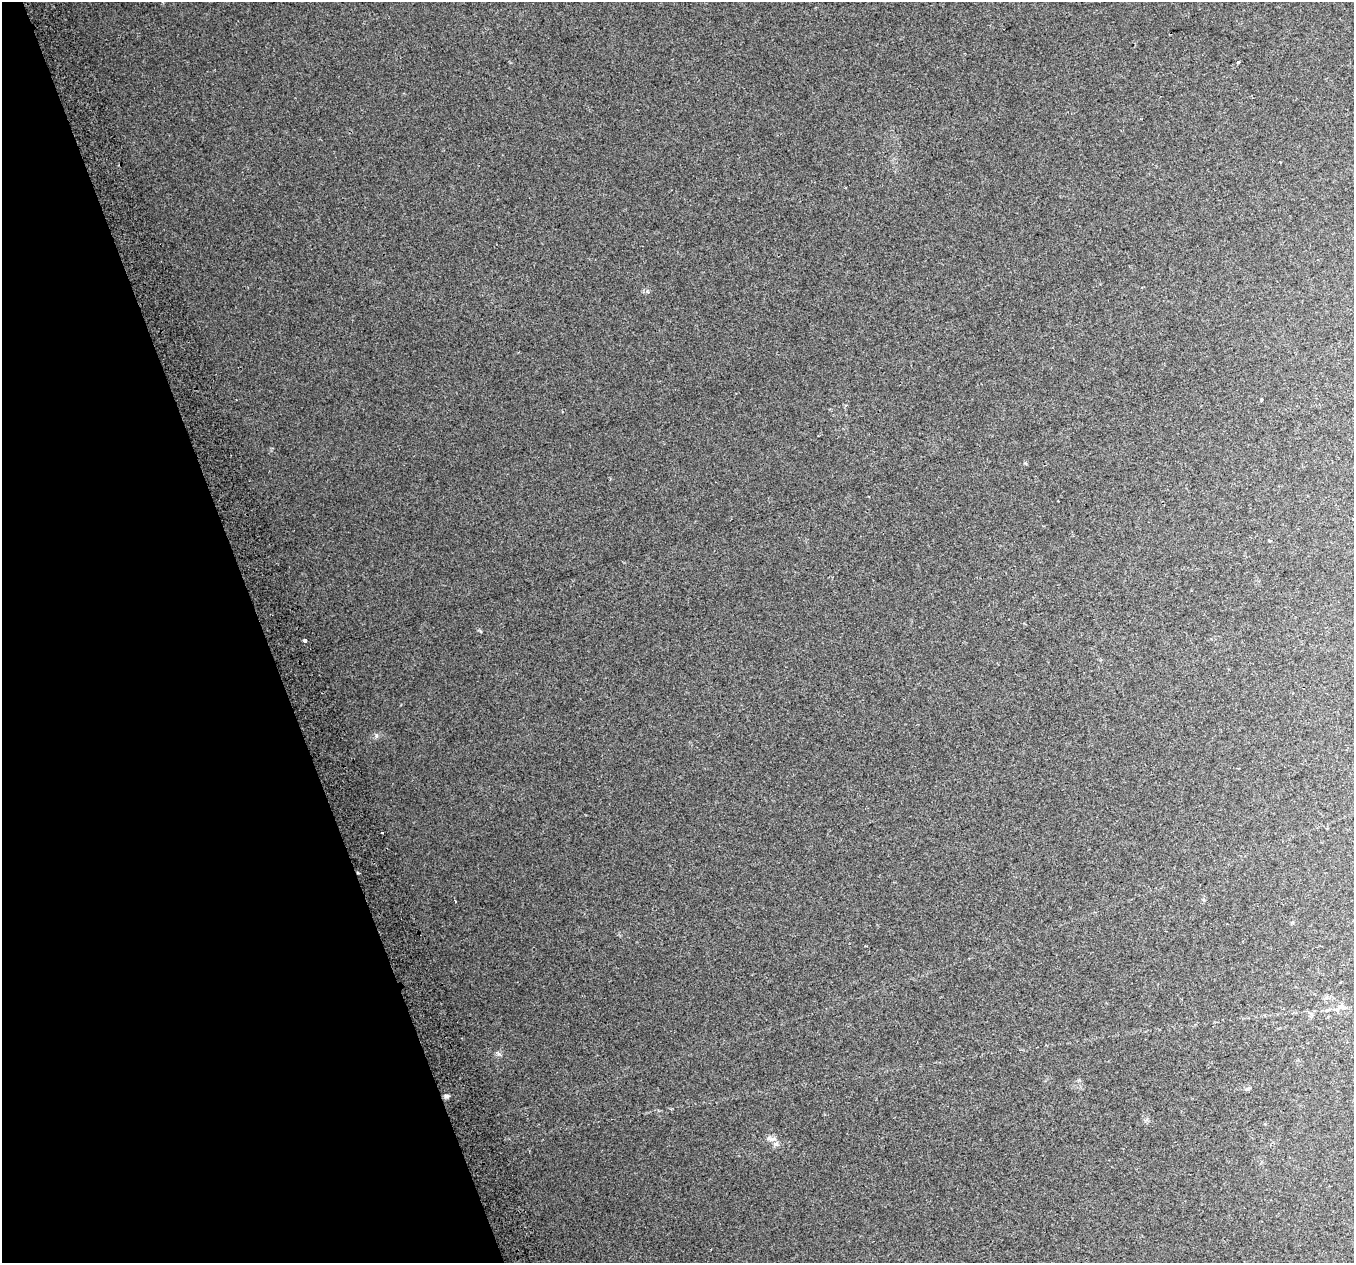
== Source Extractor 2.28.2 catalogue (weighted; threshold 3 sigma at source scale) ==
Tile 5 of 4 x 4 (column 1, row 2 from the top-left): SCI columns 43-1394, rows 2658-3918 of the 5491 x 5261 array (HDU 1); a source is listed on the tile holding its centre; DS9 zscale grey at full resolution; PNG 1356 x 1265 px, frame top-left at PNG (2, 2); no overlay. Shown black and unused: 19% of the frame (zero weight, under 2 of 3 exposures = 3% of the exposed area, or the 3 px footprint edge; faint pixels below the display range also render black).
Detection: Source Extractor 2.28.2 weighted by HDU 2 'WHT'; one run over the whole footprint, this tile lists its part. Background 0.0669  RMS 0.013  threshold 0.0591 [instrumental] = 3 sigma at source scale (4.5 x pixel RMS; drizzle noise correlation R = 1.50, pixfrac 1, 0.0396/0.0396 arcsec/px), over >= 5 px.
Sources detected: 12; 1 inside a brighter listed object's ellipse — not listed separately; the other 11 listed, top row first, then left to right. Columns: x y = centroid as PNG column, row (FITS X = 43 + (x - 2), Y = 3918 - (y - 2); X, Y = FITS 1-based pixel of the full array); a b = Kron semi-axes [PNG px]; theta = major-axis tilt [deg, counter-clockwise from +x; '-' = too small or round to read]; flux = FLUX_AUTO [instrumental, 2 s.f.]
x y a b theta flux
1238 62 3 3 - 5.2
1262 400 4 2 - 1.9
305 640 4 3 - 6.1
376 736 6 4 89 2.2
382 833 3 2 - 1.1
358 873 4 2 - 1.4
1343 1007 8 6 -4 4.6
1312 1014 6 4 -70 2.2
1247 1089 7 3 19 2
446 1096 7 5 -14 2.8
772 1139 14 7 2 6
Overlapping masked pixels (flux is a lower limit): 1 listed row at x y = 358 873
Unlisted compact peaks at least as high as the median listed source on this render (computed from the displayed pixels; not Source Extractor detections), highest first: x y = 499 1054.